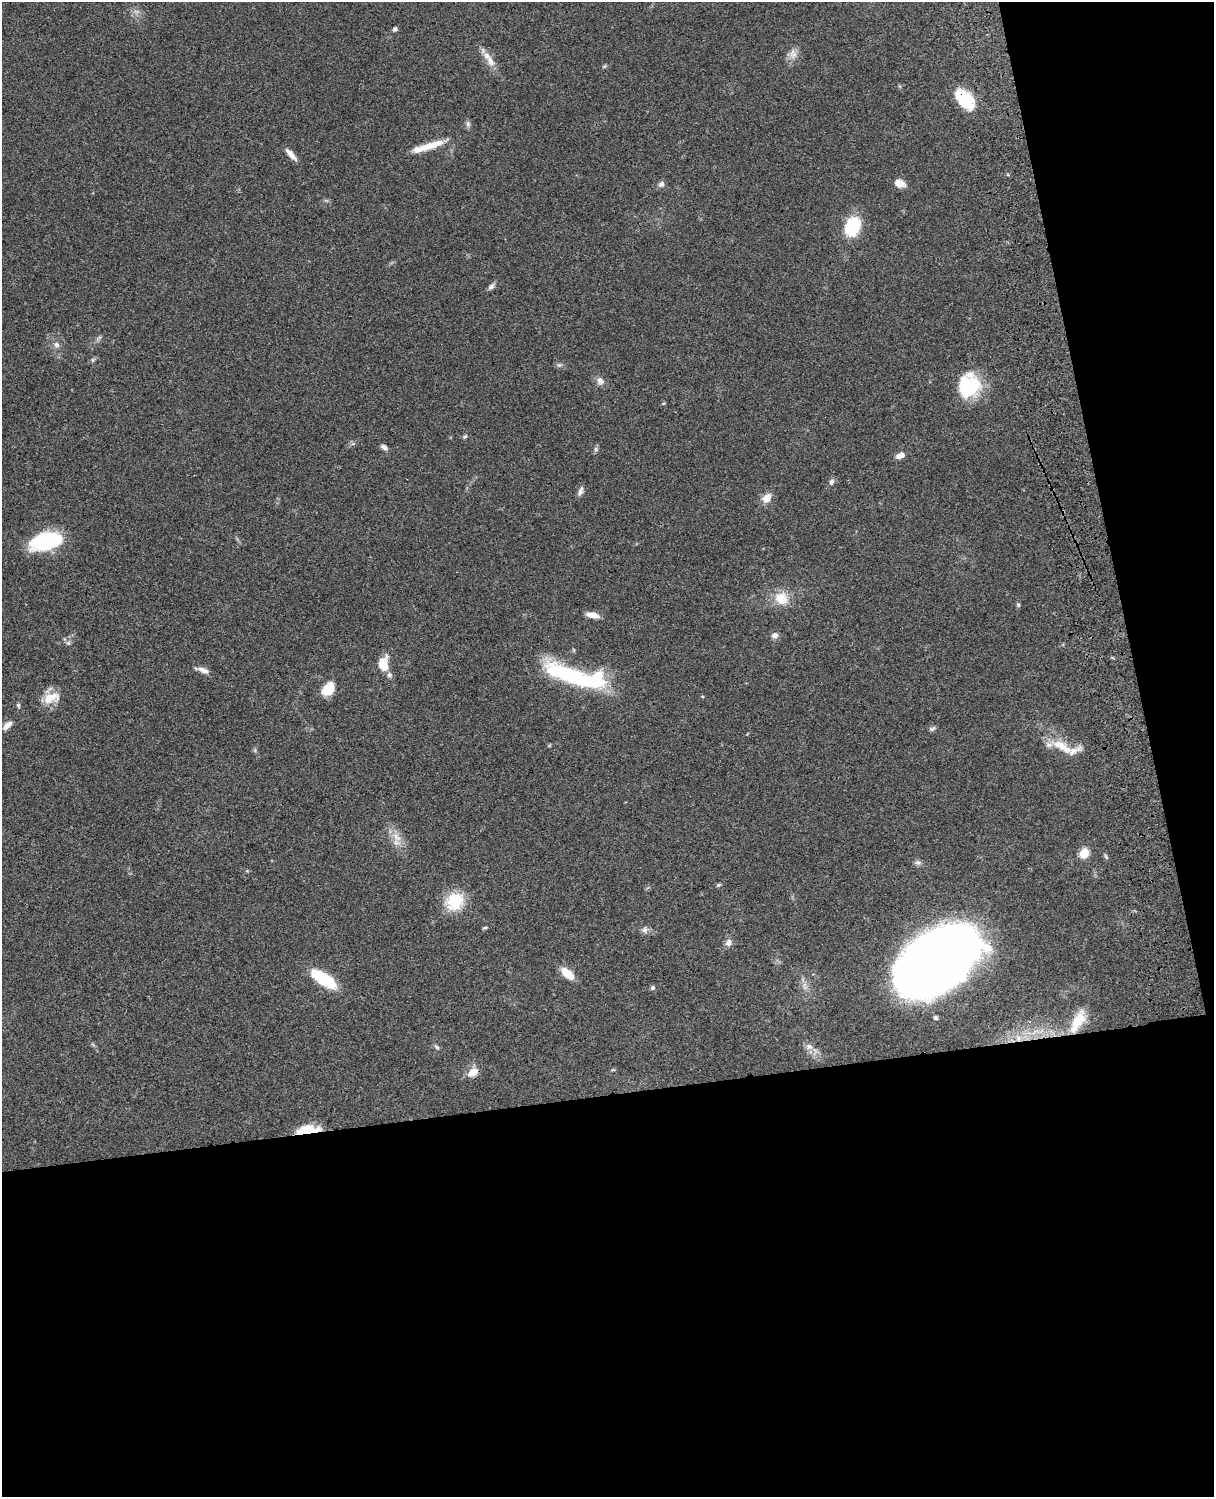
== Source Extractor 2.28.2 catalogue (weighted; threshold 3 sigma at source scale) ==
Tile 12 of 4 x 3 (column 4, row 3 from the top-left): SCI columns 3757-4968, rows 278-1772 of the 5087 x 4928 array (HDU 1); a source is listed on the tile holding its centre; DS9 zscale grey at full resolution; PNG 1216 x 1499 px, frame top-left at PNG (2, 2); no overlay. Shown black and unused: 33% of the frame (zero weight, under 3 of 4 exposures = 6% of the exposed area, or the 3 px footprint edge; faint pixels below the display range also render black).
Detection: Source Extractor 2.28.2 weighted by HDU 2 'WHT'; one run over the whole footprint, this tile lists its part. Background 0.0804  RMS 0.0059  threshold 0.0263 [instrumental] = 3 sigma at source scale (4.5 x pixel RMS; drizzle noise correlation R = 1.50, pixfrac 1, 0.05/0.05 arcsec/px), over >= 5 px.
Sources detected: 66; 4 inside a brighter listed object's ellipse — not listed separately; the other 62 listed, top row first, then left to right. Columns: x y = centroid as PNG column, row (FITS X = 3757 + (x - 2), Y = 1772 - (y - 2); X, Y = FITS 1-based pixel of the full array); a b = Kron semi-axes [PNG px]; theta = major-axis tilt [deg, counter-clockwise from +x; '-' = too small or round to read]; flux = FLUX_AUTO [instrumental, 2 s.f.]
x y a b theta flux
395 29 4 4 - 1.8
792 52 13 7 61 3.6
490 61 19 9 -66 6
604 66 5 5 - 0.78
965 99 24 13 -46 23
468 124 9 6 -81 1.5
424 147 37 9 16 11
291 154 17 5 -48 4
900 183 14 9 -21 4.6
662 184 7 6 - 2.1
852 226 19 13 66 29
491 287 10 6 49 1.9
56 345 9 7 -43 2.3
93 360 6 4 -71 0.83
559 365 6 6 - 1.3
600 381 11 8 -52 3.1
969 385 27 23 65 32
663 403 5 3 - 0.54
465 436 7 4 39 0.9
353 444 6 4 -17 0.94
384 447 10 6 -37 1.9
596 449 7 6 - 1.2
900 456 11 6 17 3.3
831 482 8 6 65 1.8
580 491 13 5 69 2.3
767 498 10 8 51 6.1
46 541 35 17 15 42
781 598 20 17 -39 11
1018 605 6 5 - 0.84
593 615 14 6 -10 5.2
775 635 8 7 - 2.7
68 643 7 5 -45 1.3
383 664 18 11 86 11
203 670 16 6 -20 3.6
575 676 72 17 -16 76
328 689 15 11 53 12
51 698 25 14 17 10
18 705 7 5 -74 0.94
7 725 15 7 43 3.1
932 729 9 6 5 1.3
1058 744 18 11 -6 8.1
1073 751 28 8 26 5.1
396 837 16 9 -53 6.2
1084 853 6 5 - 27
1106 857 8 4 -63 0.97
918 862 9 6 0 1.7
718 885 7 4 27 0.83
454 901 23 19 43 19
485 928 7 3 9 0.71
645 930 10 8 67 2.3
728 942 9 7 52 3.1
935 961 69 38 38 970
567 973 15 8 -42 10
324 979 29 10 -33 30
652 988 6 5 - 1.1
936 1017 5 5 - 1.2
1077 1021 30 12 62 13
1018 1039 9 6 84 2.8
437 1047 8 5 -49 1.2
809 1047 10 8 -2 2.9
473 1072 13 8 31 6.2
307 1130 23 8 8 17
Overlapping masked pixels (flux is a lower limit): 4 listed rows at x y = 965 99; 1077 1021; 1018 1039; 307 1130